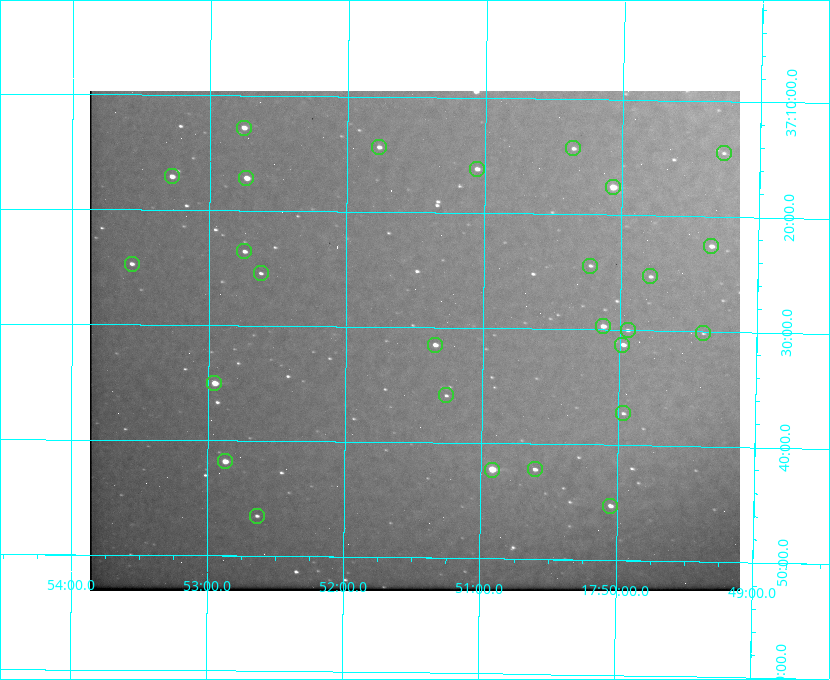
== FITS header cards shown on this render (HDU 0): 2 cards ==
NAXIS1  =                  650 / Width of table row in bytes
NAXIS2  =                  500 / Number of rows in table

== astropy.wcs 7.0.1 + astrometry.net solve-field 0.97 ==
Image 650 x 500 px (HDU 0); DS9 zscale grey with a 90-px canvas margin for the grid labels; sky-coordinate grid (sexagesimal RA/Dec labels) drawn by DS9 from the SOLVED WCS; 27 Tycho-2 reference stars matched to detected sources circled (green)
Header WCS: none
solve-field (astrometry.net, Tycho-2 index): SOLVED blind (the file carries no WCS)
Solved WCS: RA---TAN-SIP/DEC--TAN-SIP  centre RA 17:51:30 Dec +37:31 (267.87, +37.52 deg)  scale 5.21 arcsec/px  FOV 56.5' x 43.4'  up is +179 deg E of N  parity flipped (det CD > 0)
(file carries no celestial WCS; the grid is the blind solution)
Tycho-2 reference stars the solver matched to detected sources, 27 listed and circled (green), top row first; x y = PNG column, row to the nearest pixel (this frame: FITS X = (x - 90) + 1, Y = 500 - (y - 91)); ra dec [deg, ICRS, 3 dp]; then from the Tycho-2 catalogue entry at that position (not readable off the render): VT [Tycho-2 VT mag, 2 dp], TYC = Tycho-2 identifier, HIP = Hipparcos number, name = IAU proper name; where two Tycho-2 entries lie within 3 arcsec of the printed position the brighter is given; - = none
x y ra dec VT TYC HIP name
244 128 268.189 +37.213 9.71 2620-542-1 - -
379 147 267.943 +37.240 10.39 2620-505-1 - -
573 148 267.589 +37.238 11.09 2619-212-1 - -
724 153 267.316 +37.242 12.03 2619-611-1 - -
477 169 267.764 +37.270 10.17 2620-784-1 - -
172 176 268.319 +37.285 9.88 2620-536-1 - -
246 178 268.183 +37.286 8.98 2620-786-1 87506 -
613 187 267.517 +37.293 8.96 2619-379-1 - -
711 246 267.335 +37.377 10.60 2619-634-1 - -
244 251 268.186 +37.393 10.44 2620-175-1 - -
132 264 268.392 +37.412 10.60 2620-800-1 - -
590 266 267.555 +37.408 11.50 2619-358-1 - -
261 273 268.156 +37.424 11.25 2620-712-1 - -
650 276 267.445 +37.422 11.17 2619-451-1 - -
603 326 267.531 +37.495 10.07 2619-274-1 - -
628 330 267.485 +37.500 11.33 2619-40-1 - -
703 333 267.347 +37.503 12.15 3088-638-1 - -
435 345 267.836 +37.525 9.96 3089-889-1 - -
622 345 267.494 +37.522 10.35 3088-270-1 - -
214 383 268.239 +37.584 8.64 3089-755-1 - -
446 395 267.815 +37.598 11.54 3089-1081-1 - -
623 413 267.491 +37.621 11.40 3088-1284-1 - -
225 461 268.219 +37.697 8.93 3089-671-1 - -
535 469 267.652 +37.703 11.04 3089-693-1 - -
492 470 267.730 +37.705 8.13 3089-1203-1 87349 -
610 506 267.512 +37.755 10.10 3089-2332-1 - -
257 516 268.159 +37.775 11.22 3089-2245-1 - -